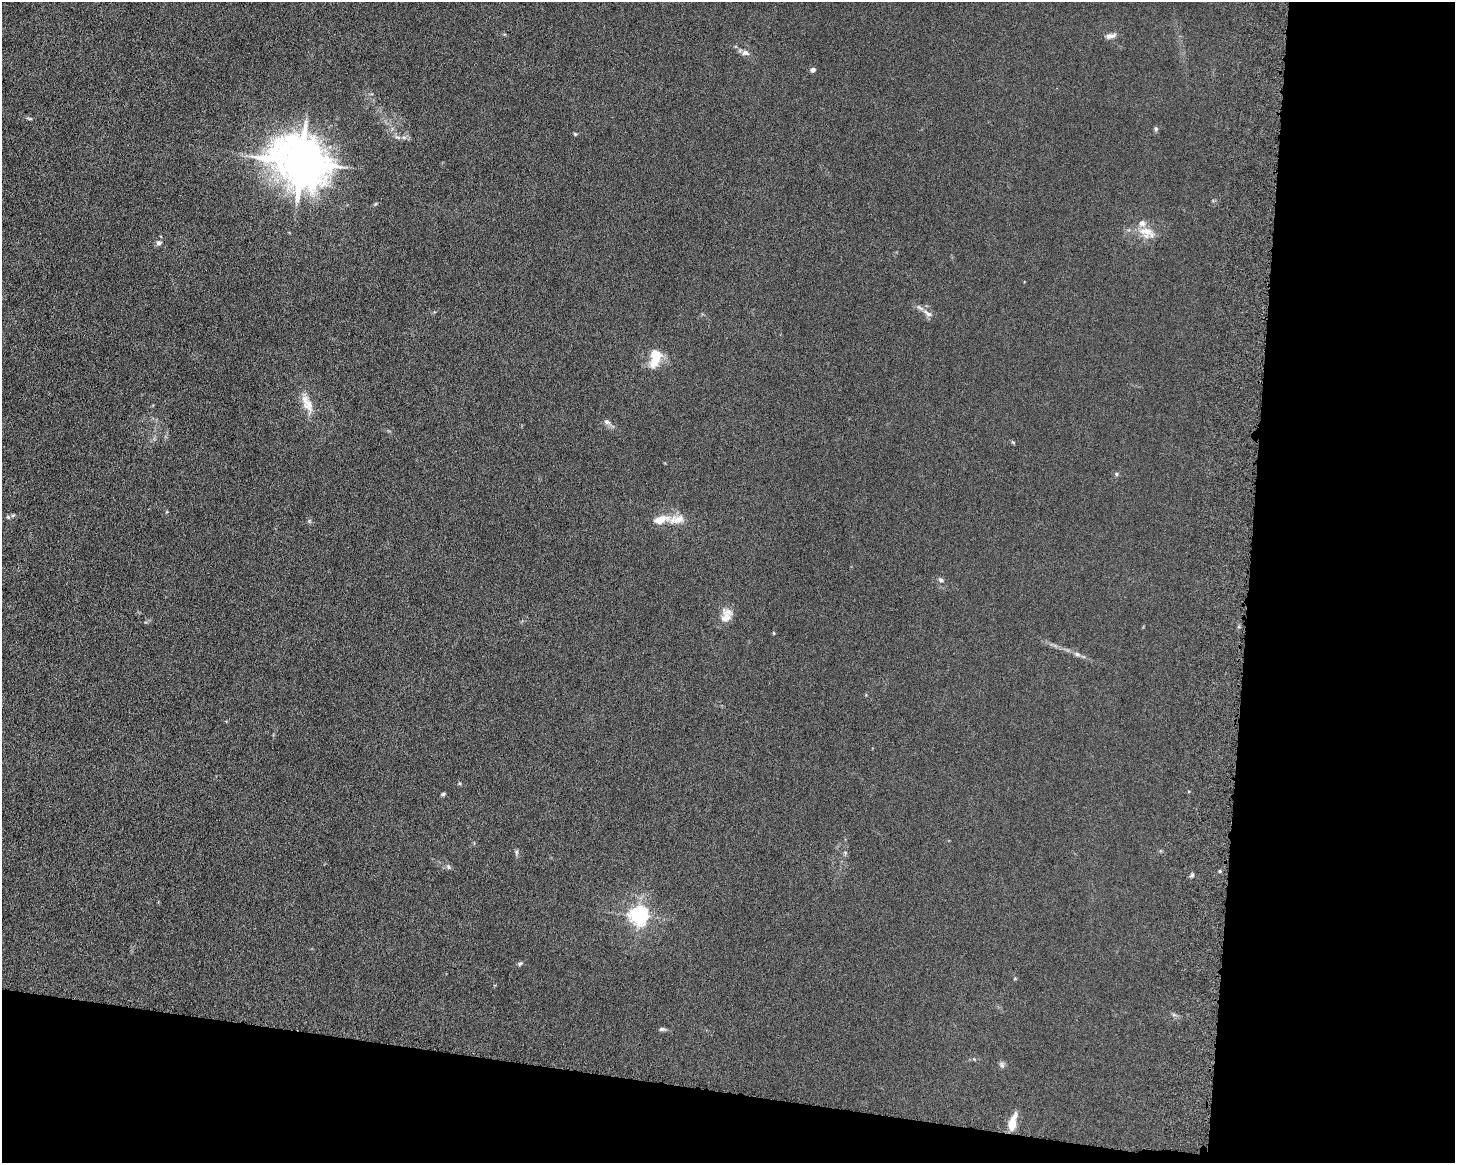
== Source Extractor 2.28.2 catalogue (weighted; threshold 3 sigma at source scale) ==
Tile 12 of 3 x 4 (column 3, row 4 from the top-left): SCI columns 3085-4537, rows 132-1292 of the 4861 x 4803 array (HDU 1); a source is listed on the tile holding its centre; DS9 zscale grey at full resolution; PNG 1457 x 1165 px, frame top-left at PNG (2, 2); no overlay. Shown black and unused: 20% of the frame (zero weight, under 6 of 12 exposures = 7% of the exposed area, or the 3 px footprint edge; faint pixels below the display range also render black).
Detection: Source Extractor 2.28.2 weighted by HDU 2 'WHT'; one run over the whole footprint, this tile lists its part. Background 0.0142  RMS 0.0034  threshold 0.0141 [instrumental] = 3 sigma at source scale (4.09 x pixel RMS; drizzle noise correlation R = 1.36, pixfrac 0.8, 0.05/0.05 arcsec/px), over >= 5 px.
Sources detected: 37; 5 inside a brighter listed object's ellipse — not listed separately; the other 32 listed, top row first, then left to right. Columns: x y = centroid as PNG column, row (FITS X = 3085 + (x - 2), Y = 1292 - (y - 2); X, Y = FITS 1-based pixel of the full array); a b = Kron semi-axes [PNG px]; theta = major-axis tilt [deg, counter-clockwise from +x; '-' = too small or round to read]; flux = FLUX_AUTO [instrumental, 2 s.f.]
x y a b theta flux
1111 36 14 6 13 1.4
745 53 10 7 -9 1.3
813 70 5 4 - 1.2
29 118 6 4 -19 0.41
1156 129 7 5 88 0.53
575 134 5 4 - 0.33
397 137 10 4 -26 0.87
301 162 15 13 -29 1400
1147 232 24 14 -18 4.9
159 243 7 6 - 1
928 313 16 6 -34 1.8
655 360 24 11 56 5.7
309 405 27 10 -80 4.4
607 422 9 6 -25 1
1013 442 6 3 -19 0.34
1116 474 6 4 -90 0.38
8 517 5 5 - 0.55
661 519 22 9 13 4.3
309 521 5 5 - 0.41
941 580 7 6 - 0.86
726 618 17 11 26 2.6
774 633 5 3 - 0.24
1077 654 8 5 -31 0.84
443 794 5 4 - 0.45
516 852 8 4 82 0.54
448 867 7 4 -71 0.58
1192 875 7 4 37 0.51
639 915 6 6 - 140
520 964 7 5 22 0.52
662 1029 8 5 9 0.62
1002 1065 9 6 -69 0.8
1012 1124 14 7 84 4.7